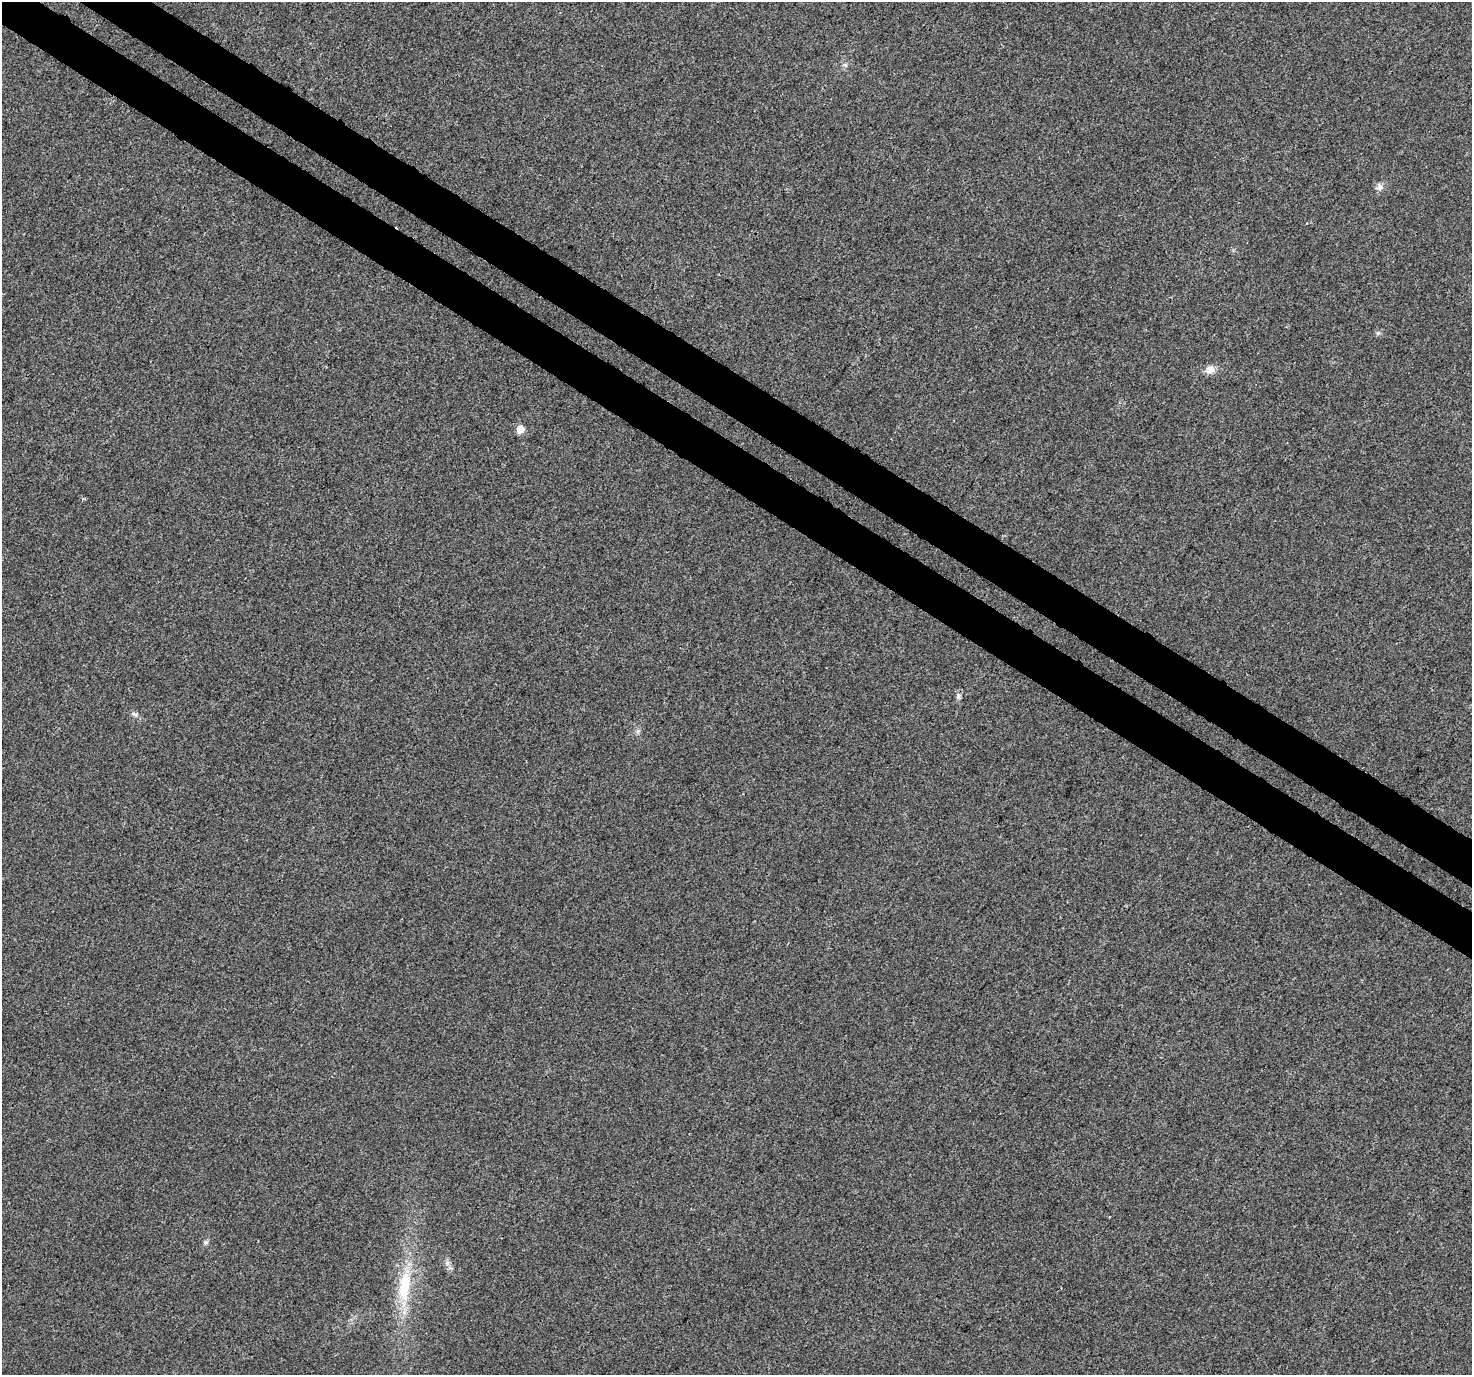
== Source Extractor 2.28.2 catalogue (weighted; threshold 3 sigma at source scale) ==
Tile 11 of 4 x 4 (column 3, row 3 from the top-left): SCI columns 2976-4445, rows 1608-2980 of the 5958 x 6028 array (HDU 1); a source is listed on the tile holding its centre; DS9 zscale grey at full resolution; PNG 1474 x 1377 px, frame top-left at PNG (2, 2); no overlay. Shown black and unused: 6% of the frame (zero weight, under 3 of 4 exposures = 5% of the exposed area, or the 3 px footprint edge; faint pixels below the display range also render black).
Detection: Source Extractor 2.28.2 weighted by HDU 2 'WHT'; one run over the whole footprint, this tile lists its part. Background 0.00295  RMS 0.0026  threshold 0.0118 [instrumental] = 3 sigma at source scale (4.5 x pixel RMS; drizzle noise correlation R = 1.50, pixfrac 1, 0.0396/0.0396 arcsec/px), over >= 5 px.
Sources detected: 8; all 8 listed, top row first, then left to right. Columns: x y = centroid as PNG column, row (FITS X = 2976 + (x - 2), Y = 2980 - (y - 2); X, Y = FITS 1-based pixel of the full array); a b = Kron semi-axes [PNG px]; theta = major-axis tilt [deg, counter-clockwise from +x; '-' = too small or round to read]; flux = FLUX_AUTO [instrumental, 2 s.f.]
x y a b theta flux
1379 187 11 9 6 1.2
1378 333 5 5 - 0.46
1210 370 12 10 17 2
520 429 5 5 - 5.1
958 696 8 6 89 0.73
134 714 9 5 -27 0.74
205 1242 7 6 - 0.57
405 1286 48 16 84 13